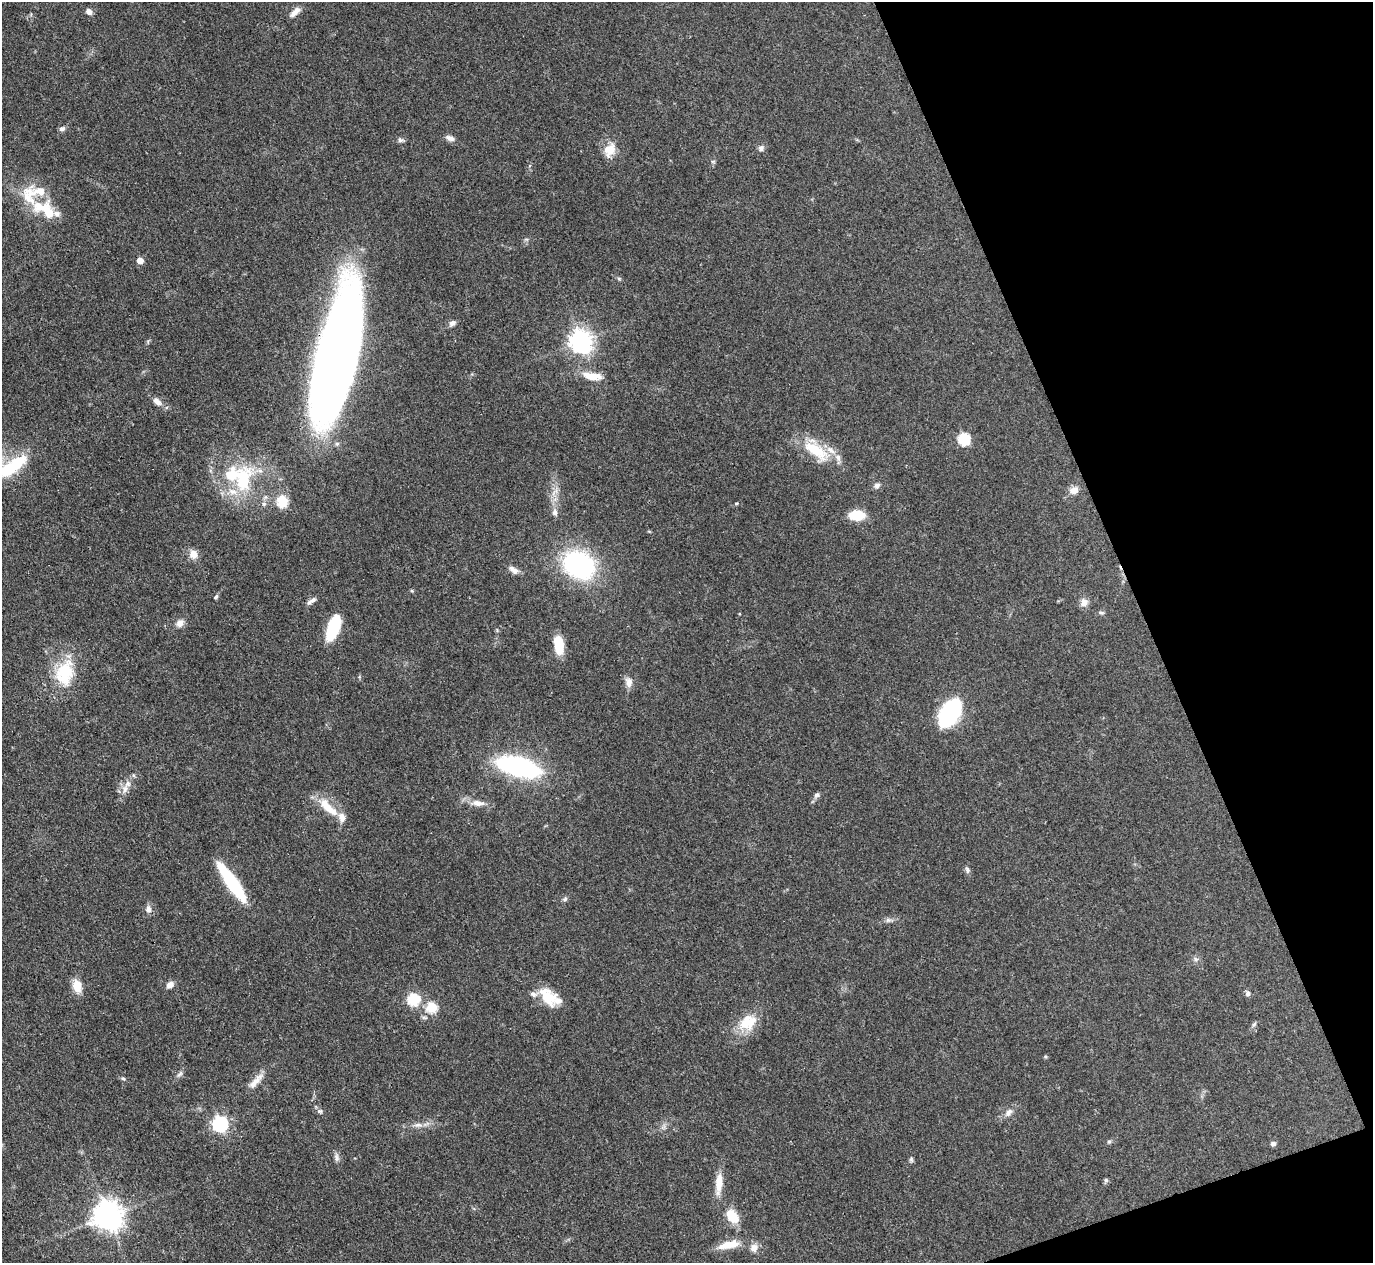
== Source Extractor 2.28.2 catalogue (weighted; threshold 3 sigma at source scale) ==
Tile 12 of 4 x 4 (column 4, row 3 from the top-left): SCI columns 4115-5485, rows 1412-2672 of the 5487 x 5475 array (HDU 1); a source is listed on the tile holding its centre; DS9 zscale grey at full resolution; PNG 1375 x 1265 px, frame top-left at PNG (2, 2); no overlay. Shown black and unused: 18% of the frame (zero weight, under 3 of 4 exposures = <1% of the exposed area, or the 3 px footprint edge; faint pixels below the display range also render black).
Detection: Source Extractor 2.28.2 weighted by HDU 2 'WHT'; one run over the whole footprint, this tile lists its part. Background 0.0712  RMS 0.0053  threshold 0.0238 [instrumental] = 3 sigma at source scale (4.5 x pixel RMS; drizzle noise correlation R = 1.50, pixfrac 1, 0.05/0.05 arcsec/px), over >= 5 px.
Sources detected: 87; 1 inside a brighter object's white glare — not listed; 10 inside a brighter listed object's ellipse — not listed separately; the other 76 listed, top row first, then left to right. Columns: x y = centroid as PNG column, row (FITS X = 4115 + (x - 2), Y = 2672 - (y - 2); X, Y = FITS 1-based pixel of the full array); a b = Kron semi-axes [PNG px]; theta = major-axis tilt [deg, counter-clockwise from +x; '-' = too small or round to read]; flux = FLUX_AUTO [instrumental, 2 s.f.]
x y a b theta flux
89 12 8 6 -50 2.4
295 12 16 7 43 3.5
62 129 8 6 22 1.6
450 138 12 7 -19 2.6
400 140 8 6 -19 1.5
761 148 8 7 - 1.8
610 150 19 14 60 8
713 162 6 4 -19 0.69
45 210 58 20 -44 26
140 261 5 5 - 5.9
619 279 6 5 - 0.77
452 323 10 7 38 1.9
581 341 8 7 - 390
338 353 107 29 78 720
592 376 24 9 -7 9
157 402 13 7 -38 3.4
964 439 6 6 - 53
816 451 43 18 -36 21
12 467 45 15 32 27
243 479 44 24 75 33
877 485 9 7 15 1.8
1074 490 12 9 22 4.2
282 501 6 6 - 40
736 503 5 3 - 0.55
555 513 8 7 - 2
856 515 13 9 0 15
193 554 11 9 -69 4.5
579 565 23 19 -30 98
514 570 15 7 -34 3.1
412 591 5 4 - 0.58
216 597 6 4 41 1.1
311 601 14 5 34 2.3
1084 602 10 9 - 3.5
1101 612 9 3 -11 0.88
180 623 11 9 47 3.2
333 628 23 10 71 27
559 645 19 9 -83 13
65 672 36 24 77 26
629 682 13 9 -87 3.5
950 713 23 13 58 74
519 766 39 16 -15 88
125 789 14 8 70 4
817 795 8 6 38 1.7
478 803 20 8 -5 5.2
328 807 34 11 -43 13
967 870 9 6 -74 1.4
230 879 37 11 -57 35
565 899 7 6 - 1.2
148 909 9 7 -88 2.8
888 920 8 6 1 1.6
1196 959 6 5 - 1.2
170 985 9 7 34 3
77 986 13 9 -75 8.4
1248 993 6 6 - 1.7
548 997 25 16 -49 14
413 999 6 6 - 51
432 1007 6 6 - 32
747 1022 27 19 35 15
1254 1024 8 4 54 1
180 1074 11 5 48 1.7
123 1078 7 4 -50 0.89
256 1081 28 8 47 5.8
320 1111 8 6 12 1.2
1008 1112 13 8 46 3
220 1124 7 7 - 120
417 1125 12 6 5 2.6
1109 1142 5 5 - 0.79
1273 1144 6 6 - 1.4
336 1157 11 6 -80 1.9
911 1159 6 6 - 0.91
1106 1180 6 6 - 0.89
719 1183 30 9 86 7.9
108 1216 9 9 - 750
732 1216 17 11 -52 11
729 1245 28 10 13 9.3
754 1248 11 10 - 3.6
Overlapping masked pixels (flux is a lower limit): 1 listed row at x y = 338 353
Isophote crosses this tile's border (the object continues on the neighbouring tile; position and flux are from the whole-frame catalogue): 1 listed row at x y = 12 467